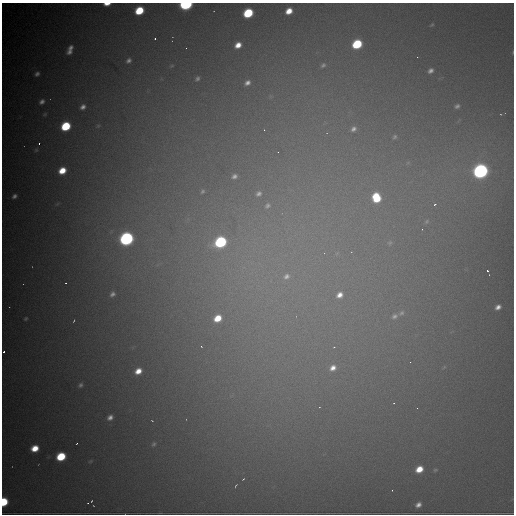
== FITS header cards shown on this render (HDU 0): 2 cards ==
NAXIS1  =                  512
NAXIS2  =                  512

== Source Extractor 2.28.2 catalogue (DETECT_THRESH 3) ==
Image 512 x 512 px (HDU 0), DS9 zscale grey, 1 PNG px = 1 image px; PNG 516 x 516 px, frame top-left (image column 1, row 512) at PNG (2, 3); no overlay
Background 8370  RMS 130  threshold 389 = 3 sigma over >= 5 px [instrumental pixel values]
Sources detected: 79; all 79 listed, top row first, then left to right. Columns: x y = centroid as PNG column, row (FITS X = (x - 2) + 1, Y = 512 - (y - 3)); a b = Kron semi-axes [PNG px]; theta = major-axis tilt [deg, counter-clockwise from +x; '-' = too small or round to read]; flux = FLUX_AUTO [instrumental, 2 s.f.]
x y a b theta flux
107 4 6 3 4 6.6e+04
186 5 8 5 7 1.2e+06
139 11 7 6 - 3.2e+05
289 11 6 5 - 1.1e+05
248 13 7 6 - 5.1e+05
432 25 6 4 3 9.7e+03
155 39 3 2 - 1.6e+04
357 44 7 6 - 5.4e+05
238 45 6 5 - 8.6e+04
70 48 7 6 - 3.4e+04
186 48 2 2 - 3.9e+03
69 52 7 5 27 3.4e+04
513 52 5 3 - 7.6e+03
129 60 6 5 - 2.4e+04
323 65 7 6 - 2.0e+04
431 71 5 4 - 2.8e+04
37 74 6 5 - 2.2e+04
197 79 6 5 - 2.0e+04
247 83 7 6 - 4.0e+04
42 102 6 5 - 2.7e+04
457 106 6 5 - 2.1e+04
83 107 6 5 - 3.3e+04
66 126 7 6 - 5.0e+05
353 129 6 5 - 2.8e+04
264 130 3 2 - 1.3e+04
395 137 7 6 - 2.1e+04
39 144 3 2 - 9.3e+04
408 163 7 4 1 2.0e+04
62 171 6 5 - 1.5e+05
480 171 9 8 - 2.4e+06
234 176 9 7 18 3.7e+04
202 191 7 5 40 1.6e+04
258 194 8 6 32 3.0e+04
14 196 7 5 37 2.8e+04
376 198 10 9 - 3.1e+05
435 204 5 4 - 1.7e+04
267 205 8 6 56 2.5e+04
427 221 6 4 71 1.2e+04
422 229 2 2 - 2.4e+04
126 239 8 7 - 2.0e+06
220 242 8 6 32 1.2e+06
390 243 7 5 44 1.7e+04
351 252 4 4 - 8.3e+03
337 253 7 4 19 1.9e+04
487 271 3 3 - 1.3e+04
286 276 12 10 33 8.2e+04
66 283 2 2 - 6.4e+03
112 294 7 5 35 2.7e+04
339 295 9 8 - 7.1e+04
498 307 6 5 - 4.2e+04
402 313 7 6 - 2.1e+04
394 316 8 6 27 3.0e+04
218 318 7 6 - 1.6e+05
26 319 4 4 - 1.1e+04
74 321 3 2 - 8.3e+03
201 346 3 2 - 5.6e+03
334 347 4 3 - 6.4e+03
3 352 3 3 - 1.8e+04
410 362 2 2 - 4.7e+03
333 368 9 7 35 6.2e+04
138 371 6 5 - 9.0e+04
80 385 6 5 - 1.8e+04
394 403 3 3 - 1.1e+04
417 408 4 4 - 8.7e+03
110 417 6 5 - 3.8e+04
152 421 3 2 - 5.9e+03
77 443 3 2 - 1.1e+04
154 444 6 4 28 1.3e+04
35 448 7 5 21 1.4e+05
61 456 7 6 - 3.7e+05
419 469 7 6 - 1.3e+05
435 470 5 4 - 1.1e+04
243 479 4 2 - 7.2e+03
236 485 4 2 - 8.0e+03
392 490 2 2 - 4.2e+03
91 501 3 2 - 7.7e+03
4 502 6 5 - 3.8e+05
88 503 3 2 - 8.3e+03
418 505 6 4 34 3.6e+04
At the frame edge (FLAGS 8, measured only in part): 5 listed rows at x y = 107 4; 186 5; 513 52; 3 352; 4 502